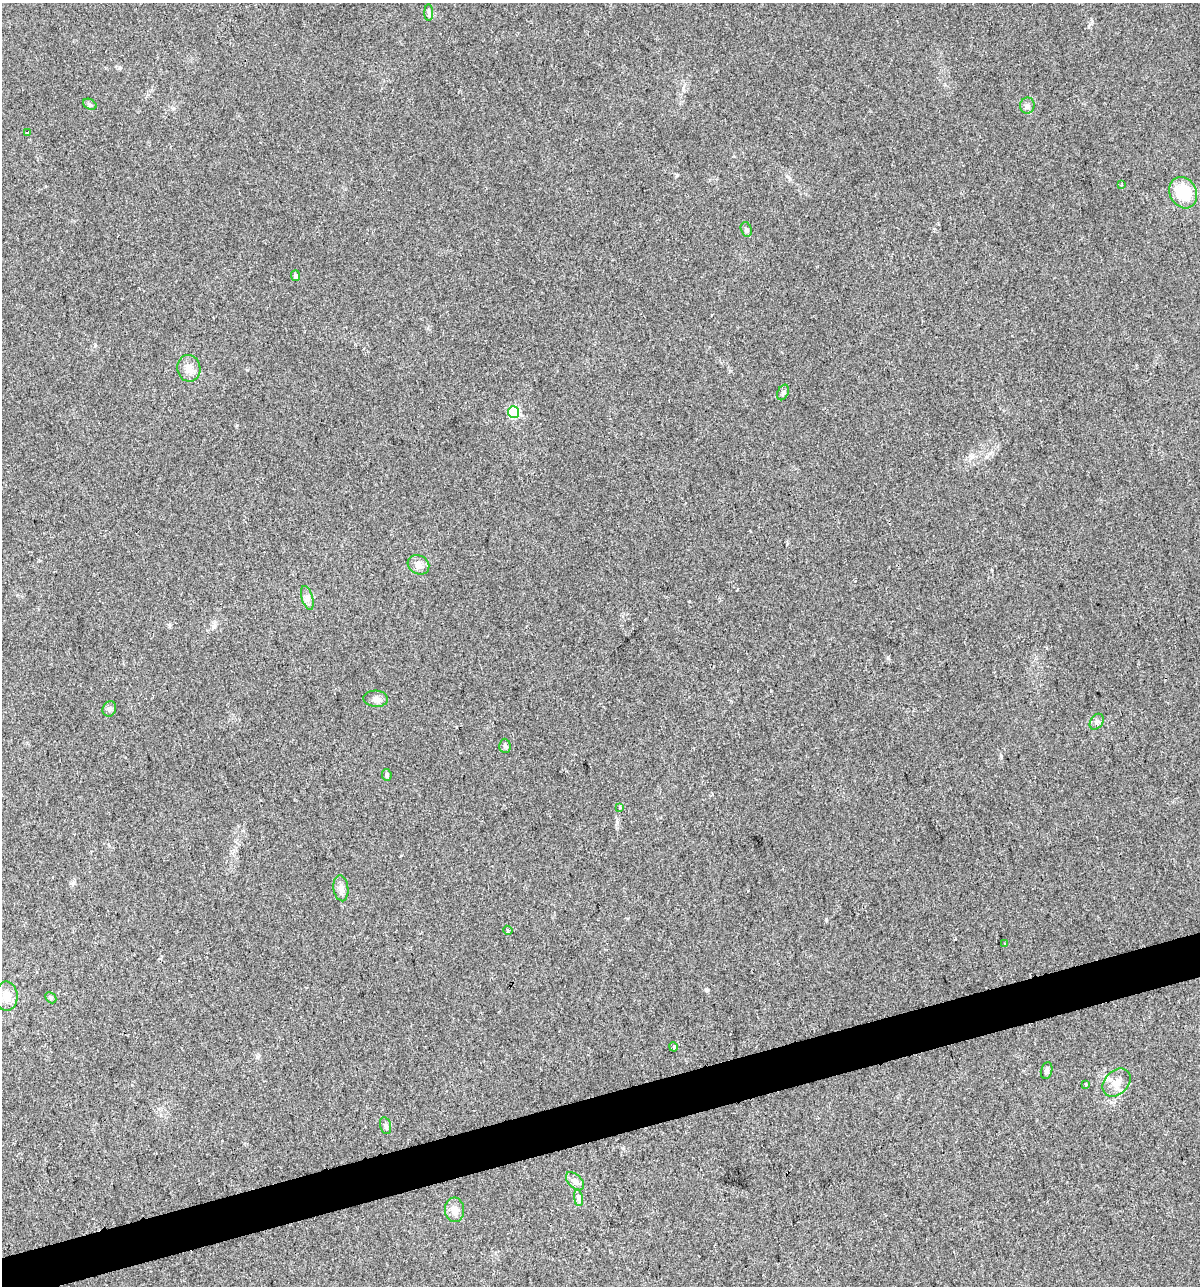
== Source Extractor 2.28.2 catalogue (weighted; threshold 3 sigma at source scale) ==
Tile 7 of 4 x 4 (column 3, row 2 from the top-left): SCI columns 2491-3688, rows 2567-3850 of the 4930 x 5133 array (HDU 1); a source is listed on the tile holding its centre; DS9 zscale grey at full resolution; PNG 1202 x 1288 px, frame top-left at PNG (2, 3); each listed source drawn as its Kron ellipse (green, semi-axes under 4 px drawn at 4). Shown black and unused: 3% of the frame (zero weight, under 2 of 3 exposures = <1% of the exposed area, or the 3 px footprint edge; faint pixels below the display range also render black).
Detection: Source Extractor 2.28.2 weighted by HDU 2 'WHT'; one run over the whole footprint, this tile lists its part. Background 0.0328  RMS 0.0063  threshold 0.0282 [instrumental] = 3 sigma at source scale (4.5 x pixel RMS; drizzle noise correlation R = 1.50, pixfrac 1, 0.0396/0.0396 arcsec/px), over >= 5 px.
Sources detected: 33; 1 cosmic-ray / hot-pixel residue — neither listed nor drawn; the other 32 listed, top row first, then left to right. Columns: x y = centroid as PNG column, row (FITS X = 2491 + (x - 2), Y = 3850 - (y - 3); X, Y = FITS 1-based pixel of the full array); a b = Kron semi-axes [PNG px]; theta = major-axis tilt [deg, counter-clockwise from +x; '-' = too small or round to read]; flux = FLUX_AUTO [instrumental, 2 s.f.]
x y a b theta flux
429 13 8 4 -89 1.3
90 104 7 5 -30 1.2
1027 106 8 7 - 1.9
27 132 3 2 - 0.86
1122 185 4 3 - 1
1183 193 16 13 -63 24
746 229 7 5 -74 1.3
296 276 5 4 - 1.7
189 368 13 11 -78 6
783 392 8 5 63 1.5
514 412 6 5 - 53
418 565 11 9 -28 3.6
307 598 12 5 -73 2.5
376 699 12 8 -5 3.2
109 709 8 6 67 1.7
1097 722 8 6 55 1.8
505 746 7 5 -85 1.3
387 775 6 4 -84 1.3
619 808 4 3 - 0.85
341 888 13 7 -83 3.3
508 930 5 4 - 1.1
1005 944 3 2 - 0.88
6 996 14 11 -88 7.2
51 998 6 4 -46 0.92
673 1047 4 3 - 3.6
1047 1070 8 5 77 1.7
1116 1083 16 11 46 6.7
1085 1085 3 3 - 2.4
386 1126 9 5 -75 1.5
575 1181 11 6 -45 2.9
578 1198 8 4 -82 1.8
455 1210 12 9 -86 5.2
Unlisted compact peaks at least as high as the median listed source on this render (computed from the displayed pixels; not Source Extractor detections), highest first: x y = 706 990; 677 175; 888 658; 826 919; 1001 756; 247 370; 120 68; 257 1057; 237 425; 1089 26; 617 822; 95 345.